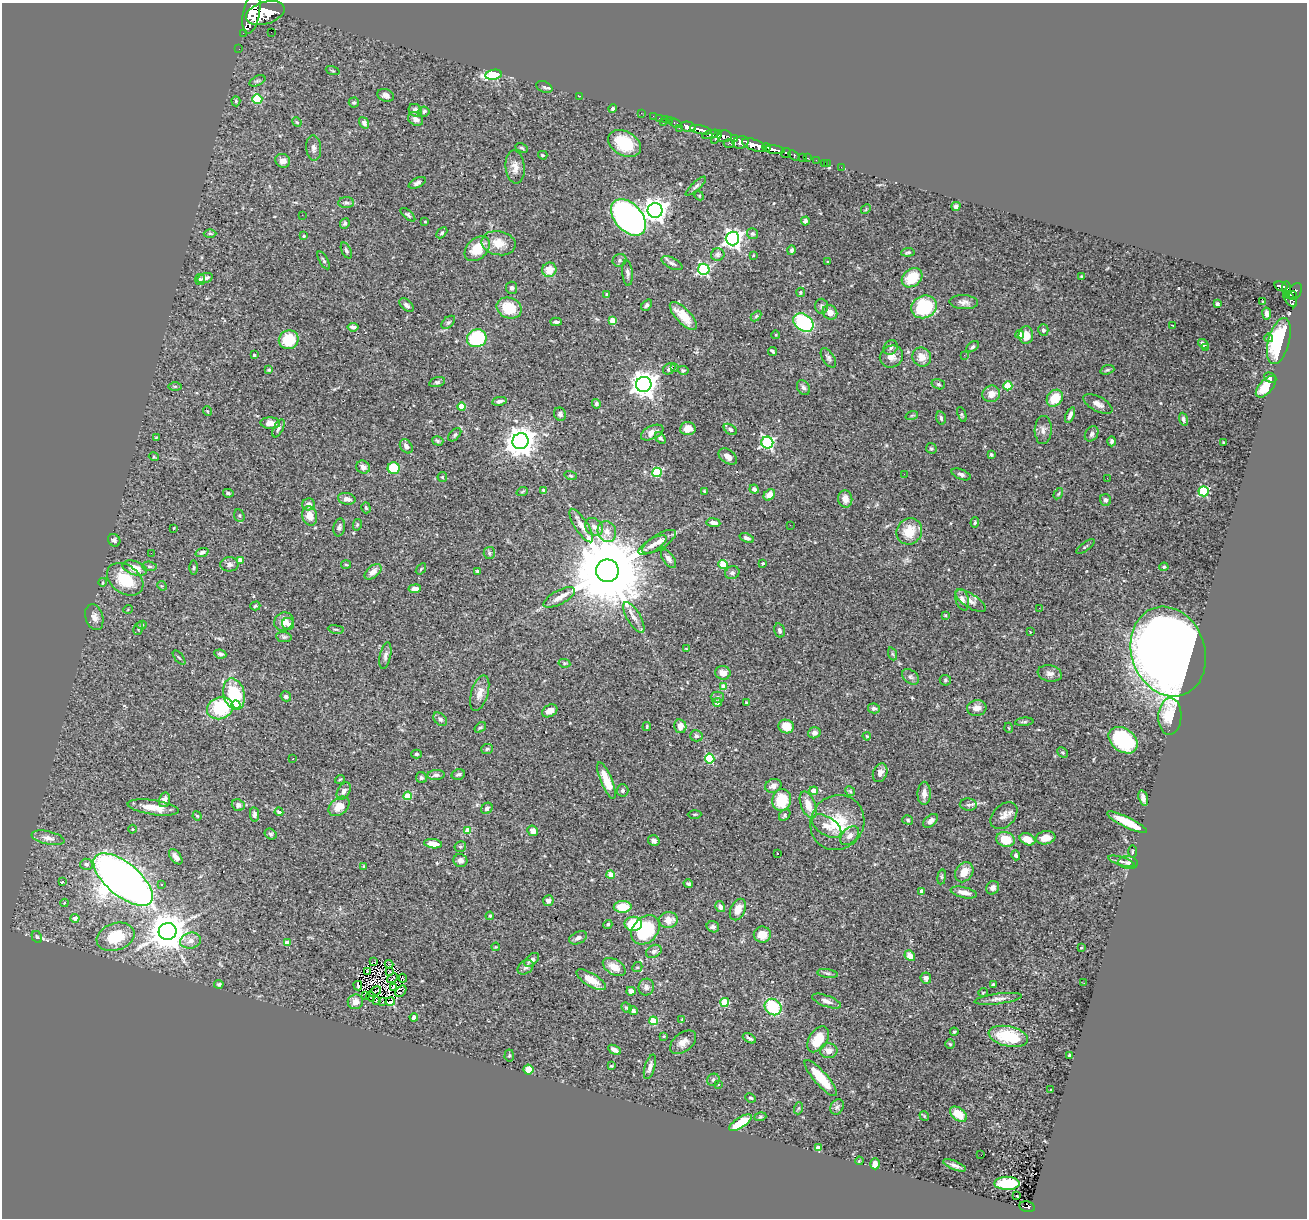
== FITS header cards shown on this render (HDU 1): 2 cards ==
NAXIS1  =                 1305
NAXIS2  =                 1216

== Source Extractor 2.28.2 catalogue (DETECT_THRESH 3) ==
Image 1305 x 1216 px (HDU 1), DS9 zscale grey, 1 PNG px = 1 image px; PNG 1309 x 1220 px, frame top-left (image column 1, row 1216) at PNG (2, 3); each listed source drawn as its Kron ellipse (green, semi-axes under 4 px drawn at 4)
Background 1.15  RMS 0.033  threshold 0.0988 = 3 sigma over >= 5 px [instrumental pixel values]
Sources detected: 455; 1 with non-positive FLUX_AUTO (blend fragments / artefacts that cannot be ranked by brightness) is neither listed nor drawn; the other 454 listed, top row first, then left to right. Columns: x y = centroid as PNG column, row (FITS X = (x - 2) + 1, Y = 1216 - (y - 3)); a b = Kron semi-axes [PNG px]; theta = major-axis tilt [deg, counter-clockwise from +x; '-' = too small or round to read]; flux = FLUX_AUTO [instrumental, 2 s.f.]
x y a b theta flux
251 13 21 8 79 9300
265 13 20 11 17 11000
271 32 2 2 - 1.5
243 33 2 2 - 20
239 49 2 2 - 14
333 71 7 3 -19 2.3
494 75 8 5 9 180
257 81 8 4 26 4.3
544 87 8 5 -25 4.7
386 95 8 6 -19 10
580 96 2 2 - 12
257 99 5 5 - 110
236 101 5 4 - 3.2
354 103 5 5 - 3.9
613 109 4 4 - 4.6
415 110 7 6 - 9.9
424 112 5 5 - 5
641 113 2 2 - 21
653 116 2 2 - 17
659 118 2 2 - 22
416 119 8 6 -35 9.7
665 119 2 2 - 28
669 121 3 2 - 39
297 122 5 4 - 2.3
663 122 2 2 - 26
364 123 6 4 -56 7.7
675 123 6 3 -20 86
688 127 8 5 -12 3000
679 128 2 2 - 19
701 130 11 4 -12 2400
711 134 9 4 14 770
724 136 8 6 -2 1100
716 137 7 3 59 960
734 138 4 3 - 560
741 142 8 6 16 2000
624 143 17 12 -30 92
729 144 5 3 - 290
754 145 13 5 -20 4900
767 147 4 3 - 860
314 148 13 7 -85 9.6
522 148 6 3 -27 2.9
774 150 10 4 -8 2400
786 153 5 5 - 580
543 155 5 3 - 2.4
794 155 6 3 -38 240
803 157 3 3 - 67
808 158 3 2 - 27
816 160 2 2 - 8.3
283 161 7 6 - 17
824 163 2 2 - 12
827 163 3 2 - 11
515 167 16 9 -85 18
841 167 2 2 - 13
417 183 9 4 26 6.8
696 186 13 4 42 5.9
699 196 5 4 - 2.9
346 203 8 5 0 5.3
956 206 5 4 - 6.4
866 209 5 4 - 2.4
655 210 7 7 - 1500
302 215 2 2 - 40
408 215 9 4 -41 3.9
628 217 21 13 -48 950
425 221 3 2 - 2.2
805 221 4 4 - 5.7
345 223 5 4 - 5.3
210 233 6 4 -1 3.6
442 233 6 4 45 3.9
752 234 5 5 - 3.6
304 236 3 3 - 2.8
732 238 7 7 - 920
498 243 17 12 -10 34
477 249 14 10 43 55
346 250 8 4 -65 4.9
792 250 5 4 - 4.2
908 252 7 3 6 3.6
718 254 7 6 - 5.8
753 255 3 2 - 1.7
324 260 10 4 -60 4.6
619 260 7 6 - 5.1
828 262 3 2 - 1.9
672 263 11 5 -26 7.6
704 269 5 5 - 280
549 270 7 7 - 31
627 273 13 5 -85 7.8
1082 276 3 2 - 2.4
205 278 8 4 16 9.4
912 278 11 8 39 63
200 279 5 5 - 3.8
1281 286 7 4 -15 400
512 288 6 5 - 6.2
1287 289 7 3 -85 380
800 292 4 4 - 3.1
1295 292 9 6 62 970
607 294 4 3 - 3.1
1291 295 6 2 3 370
1290 299 9 5 -54 760
964 302 14 7 -3 12
1262 302 3 2 - 1.5
1217 304 4 3 - 3.7
406 305 8 5 -41 8.1
647 305 6 4 50 4.1
822 306 7 6 - 7.7
924 307 13 11 25 160
509 308 13 10 -22 70
830 312 8 6 -43 20
1267 313 6 4 -81 7.5
683 316 18 7 -46 40
756 316 6 4 45 2.5
613 320 4 4 - 31
448 322 8 5 43 4.6
556 322 5 3 - 5
803 323 11 8 -35 190
1173 326 3 2 - 1.8
353 327 5 4 - 7.2
1043 330 5 5 - 6.4
776 335 4 3 - 1.5
1020 335 4 4 - 24
1026 335 9 7 88 28
477 338 10 9 - 120
1269 338 4 4 - 4.9
289 340 10 9 - 69
1279 341 24 10 75 160
1203 344 5 4 - 7.7
891 347 8 6 49 6.5
972 347 7 4 35 4.2
1206 347 2 2 - 2.1
772 351 4 3 - 3.5
254 355 3 3 - 4
964 355 2 2 - 4.6
891 356 12 10 31 19
922 357 10 9 - 24
828 358 11 6 -58 6.2
675 368 3 3 - 5.4
669 369 7 5 36 7.5
269 370 4 3 - 2.7
683 370 5 4 - 3.3
1107 370 7 4 18 3.4
1270 378 6 4 -27 4.6
437 382 8 4 15 4.6
644 384 8 7 - 2100
938 384 7 5 -17 3.7
175 386 6 4 0 3.2
1008 386 4 4 - 100
803 387 8 6 -58 7.2
1266 387 13 6 48 38
991 394 9 8 - 22
1055 398 9 7 48 48
499 401 7 4 10 7.7
596 404 5 4 - 4.7
1098 404 16 7 -27 14
462 407 4 4 - 43
207 411 5 3 - 1.8
560 414 7 6 - 6.1
962 414 8 4 -68 3
912 415 6 4 19 2.8
1070 415 8 4 68 9.1
941 418 7 4 -76 5.2
1183 419 6 4 -72 5.1
270 423 10 5 -3 17
278 428 10 4 63 5.5
688 429 8 6 5 18
730 429 7 5 -34 5
1043 430 14 8 88 13
652 432 12 6 25 16
1092 434 8 6 56 6.9
455 435 8 5 46 4.1
156 438 3 3 - 1.8
660 438 6 4 -56 4.7
438 441 6 4 -17 3.5
520 441 8 8 - 2900
1112 441 5 3 - 5
1223 442 3 2 - 1.7
767 443 6 5 - 360
406 446 8 5 -54 7.8
931 448 6 5 - 4.4
991 455 3 3 - 3.3
154 457 5 3 - 1.9
728 457 10 6 -36 13
363 467 7 6 - 12
394 468 6 6 - 58
657 472 5 5 - 140
904 474 2 2 - 3.6
961 474 10 5 -22 6.4
571 476 6 4 -18 3.2
442 477 5 4 - 2.5
1107 478 2 2 - 2.2
754 489 4 4 - 6.5
544 491 4 4 - 6.7
704 491 4 3 - 2
1204 491 5 5 - 150
522 492 6 3 20 2.3
228 493 5 3 - 3.2
1058 494 6 3 59 2.4
769 495 6 5 - 19
347 499 9 6 -12 11
845 499 8 7 - 17
1106 500 6 5 - 6
308 504 6 6 - 12
366 508 6 4 -72 3.5
239 516 6 5 - 4.1
310 516 10 7 -76 22
713 523 7 4 -8 12
975 523 5 4 - 2.8
357 525 6 4 79 2.7
581 525 19 6 -57 16
790 525 2 2 - 5.8
339 527 9 5 78 6.2
594 527 10 8 -42 11
174 528 4 2 - 1.5
607 531 10 9 - 19
909 531 13 12 - 47
747 538 7 4 -21 6.7
114 540 6 5 - 5.6
659 542 19 7 31 17
653 545 16 6 30 14
1085 546 11 2 36 3.2
202 552 7 4 20 5
151 553 2 2 - 2.9
489 553 6 5 - 3.7
669 559 10 5 -55 9.9
240 560 4 4 - 23
763 563 4 3 - 2
229 564 9 7 -1 8.4
723 564 5 4 - 100
346 565 5 3 - 2.5
149 566 7 4 -5 4.4
1164 567 5 4 - 2.9
135 568 13 7 -18 31
194 568 7 3 89 3
421 569 6 3 54 2.2
477 571 3 3 - 2.7
607 571 11 11 - 37000
373 572 10 6 41 16
732 573 7 6 - 6
125 579 20 14 -35 75
103 582 4 3 - 1.9
162 586 5 4 - 2.4
415 589 6 4 8 14
559 597 17 7 28 16
962 600 11 6 -73 12
970 601 18 7 -32 14
255 606 5 4 - 3.2
1039 608 2 2 - 4.8
128 609 5 3 - 1.8
945 615 4 3 - 2.2
94 617 13 8 -74 14
634 617 17 6 -59 15
284 622 10 9 - 17
288 624 6 6 - 7.2
142 625 4 3 - 3.3
138 628 7 4 69 3.4
336 629 8 4 -8 3.7
779 630 7 5 -75 5.7
1030 632 3 2 - 1.5
284 637 8 5 -9 4.7
686 649 4 3 - 2
1168 652 46 36 -71 4300
220 654 6 4 -9 5.1
893 654 7 4 -69 3.4
385 656 13 5 78 8.7
179 657 8 2 -50 2.3
564 663 6 4 -11 2.7
723 673 7 7 - 16
1050 673 12 8 -11 11
911 677 9 6 -38 6.4
945 680 5 5 - 3.9
724 687 4 4 - 39
480 693 18 8 73 20
234 694 16 10 -75 120
286 696 5 4 - 4.8
717 697 6 5 - 4.1
717 702 4 4 - 6.9
746 702 3 2 - 2.2
236 705 4 4 - 57
220 708 13 11 22 130
874 708 6 5 - 5.4
977 708 9 7 7 15
550 711 8 6 30 16
1170 716 18 11 87 55
440 719 8 5 -44 6.2
1024 722 9 4 6 3.8
680 726 7 6 - 18
480 727 6 4 37 3.6
647 727 4 3 - 2.4
786 727 8 6 -18 33
1009 728 5 3 - 1.9
814 733 6 5 - 7.7
696 736 6 5 - 6.5
867 736 4 3 - 2
1123 740 16 11 -37 190
487 749 6 5 - 3.8
1063 752 6 4 -44 3.3
416 754 5 4 - 4
710 758 5 4 - 120
293 759 2 2 - 1.4
880 773 10 7 69 12
458 774 7 5 15 5.2
436 775 8 5 5 6.3
421 778 6 5 - 5
340 779 5 3 - 1.8
606 781 19 5 -67 42
773 786 8 6 24 13
622 790 6 6 - 4.8
344 791 9 6 60 8
814 791 4 4 - 28
850 791 5 4 - 3
924 793 11 6 90 16
408 796 4 4 - 49
1143 798 8 4 -74 10
164 800 7 5 74 12
782 800 11 9 80 68
238 805 6 5 - 9.2
808 805 14 7 -68 31
968 805 8 6 -4 5.7
339 806 12 8 39 31
153 807 26 7 -8 39
487 808 6 5 - 7.7
279 812 4 4 - 7.2
254 814 7 4 -82 7.1
695 814 7 3 2 2.6
785 815 7 5 47 4.1
197 816 5 4 - 2.3
1004 816 16 11 46 18
908 820 5 4 - 3
930 821 8 5 42 9.3
837 822 28 26 51 88
1127 822 22 5 -26 53
827 826 16 9 -33 22
132 829 4 3 - 1.9
468 830 4 4 - 43
533 831 6 5 - 11
271 834 6 5 - 4.2
850 836 11 7 45 11
48 838 17 6 -12 15
1045 838 10 6 9 23
1006 839 9 7 -16 50
1027 839 8 5 -23 23
654 841 6 5 - 7.8
433 844 9 4 -8 24
460 846 6 5 - 3.8
1132 851 6 3 89 2
777 853 3 2 - 2.9
1016 855 5 4 - 4.9
176 857 9 5 -52 13
460 860 7 6 - 7.8
1121 861 14 4 -17 7.6
1128 863 10 6 -8 8.6
86 864 6 5 - 7.3
364 866 3 3 - 2.4
964 872 11 8 56 27
611 875 4 4 - 46
942 877 7 4 82 3.8
123 880 36 16 -39 2700
63 881 4 3 - 5.8
688 884 5 3 - 4
162 885 3 2 - 3.9
993 888 7 6 - 8.9
922 891 4 3 - 11
964 892 13 5 -13 17
548 901 5 5 - 12
64 903 4 4 - 2.1
623 907 9 6 1 51
720 907 6 4 -58 8.8
738 909 11 7 66 28
490 916 4 3 - 1.9
75 918 4 4 - 11
668 920 9 8 - 23
608 924 4 4 - 4.3
633 924 8 7 - 70
713 927 6 5 - 6.9
646 930 16 12 51 140
168 931 9 8 - 6200
762 935 8 8 - 33
37 937 6 5 - 3.5
116 937 19 13 18 83
578 938 9 6 25 9.7
191 941 10 8 13 15
287 943 4 4 - 25
496 947 4 3 - 1.9
1081 948 3 2 - 1.7
654 951 8 6 28 6.1
910 956 6 4 -47 19
532 960 9 5 40 9.7
374 962 4 2 - 0.93
389 964 4 3 - 3.4
525 967 9 6 38 7.1
614 967 12 7 -31 26
637 967 5 4 - 3.2
367 971 3 2 - 3.2
389 971 2 2 - 1.9
827 973 10 4 -9 4.6
392 978 6 2 39 0.77
403 978 4 2 - 1.9
926 978 5 5 - 7.5
591 980 17 6 -31 27
1084 983 2 2 - 6.4
219 984 5 4 - 3.8
993 985 3 3 - 6.6
358 986 5 2 - 1.2
393 987 2 2 - 2.5
646 987 8 7 - 7.1
401 991 6 4 53 4.4
631 991 4 4 - 12
375 992 7 2 32 3.3
983 992 4 3 - 1.6
365 995 2 2 - 1100
371 997 5 2 - 0.6
998 999 24 5 7 13
376 1000 2 2 - 310
827 1001 15 5 -20 11
355 1002 8 7 - 20
383 1002 4 2 - 3.1
390 1002 4 3 - 100
725 1002 4 4 - 86
773 1007 9 7 -41 100
626 1008 5 4 - 3.5
633 1011 4 4 - 5.9
414 1017 4 4 - 7.6
682 1019 3 3 - 1.5
653 1021 4 4 - 75
954 1032 4 3 - 2.6
664 1036 3 2 - 2.4
1008 1036 20 10 -12 97
749 1038 7 3 -30 4.1
818 1039 14 9 57 50
683 1042 15 9 39 15
950 1044 5 5 - 3
615 1050 7 4 -28 10
829 1051 9 7 -8 16
509 1055 6 4 86 3.4
1069 1055 3 2 - 2
611 1066 3 2 - 2.3
650 1067 12 5 73 10
528 1070 5 5 - 29
821 1078 23 6 -49 67
713 1080 6 6 - 5.5
718 1084 3 3 - 2.3
1051 1090 3 3 - 2.4
750 1098 5 3 - 2.9
837 1107 8 6 61 6
799 1108 6 4 71 2.6
958 1114 9 6 -38 38
924 1116 5 3 - 2
760 1117 6 4 18 2.9
740 1123 13 5 32 64
818 1148 4 4 - 24
981 1155 3 2 - 5.7
859 1161 4 3 - 1.9
875 1164 5 4 - 15
955 1165 12 4 -22 8.5
1007 1183 12 6 0 95
1017 1196 3 2 - 3.8
1027 1207 8 5 -13 190
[1 non-positive-flux detection neither listed nor drawn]